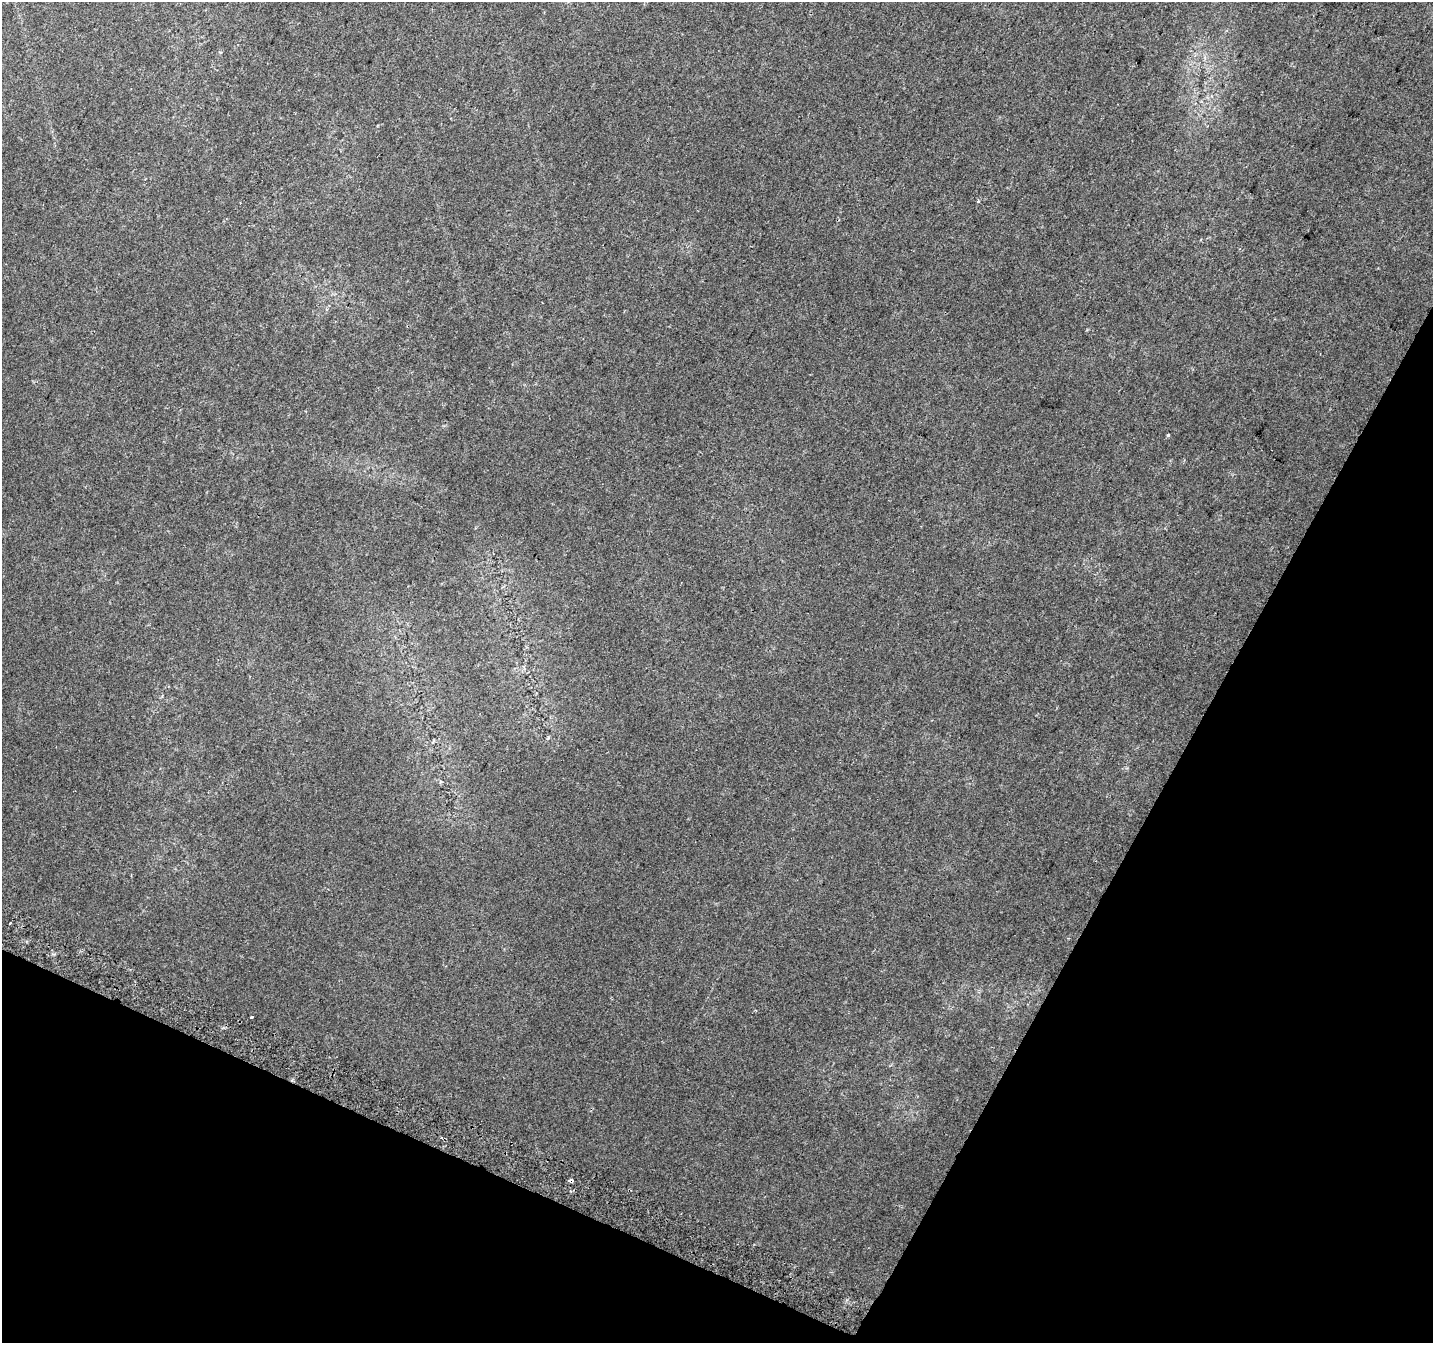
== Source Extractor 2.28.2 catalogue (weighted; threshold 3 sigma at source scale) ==
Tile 15 of 4 x 4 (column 3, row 4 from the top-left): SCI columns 2891-4321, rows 307-1647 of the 5773 x 5911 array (HDU 1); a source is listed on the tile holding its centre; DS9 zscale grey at full resolution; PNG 1435 x 1345 px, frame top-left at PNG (2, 2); no overlay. Shown black and unused: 25% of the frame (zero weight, under 2 of 3 exposures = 2% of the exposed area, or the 3 px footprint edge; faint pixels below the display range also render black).
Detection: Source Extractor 2.28.2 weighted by HDU 2 'WHT'; one run over the whole footprint, this tile lists its part. Background 0.0321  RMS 0.01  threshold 0.046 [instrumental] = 3 sigma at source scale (4.5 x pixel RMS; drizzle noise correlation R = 1.50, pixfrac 1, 0.0396/0.0396 arcsec/px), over >= 5 px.
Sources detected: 6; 2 cosmic-ray / hot-pixel residue — not listed; the other 4 listed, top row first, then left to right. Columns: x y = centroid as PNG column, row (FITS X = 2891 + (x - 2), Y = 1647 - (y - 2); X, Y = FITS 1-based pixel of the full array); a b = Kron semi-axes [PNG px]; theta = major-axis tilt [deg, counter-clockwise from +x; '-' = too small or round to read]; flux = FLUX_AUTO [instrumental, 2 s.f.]
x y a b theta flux
978 201 3 3 - 4.4
1168 435 3 3 - 2.5
252 1017 3 3 - 22
571 1181 4 3 - 11
Overlapping masked pixels (flux is a lower limit): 1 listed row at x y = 571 1181